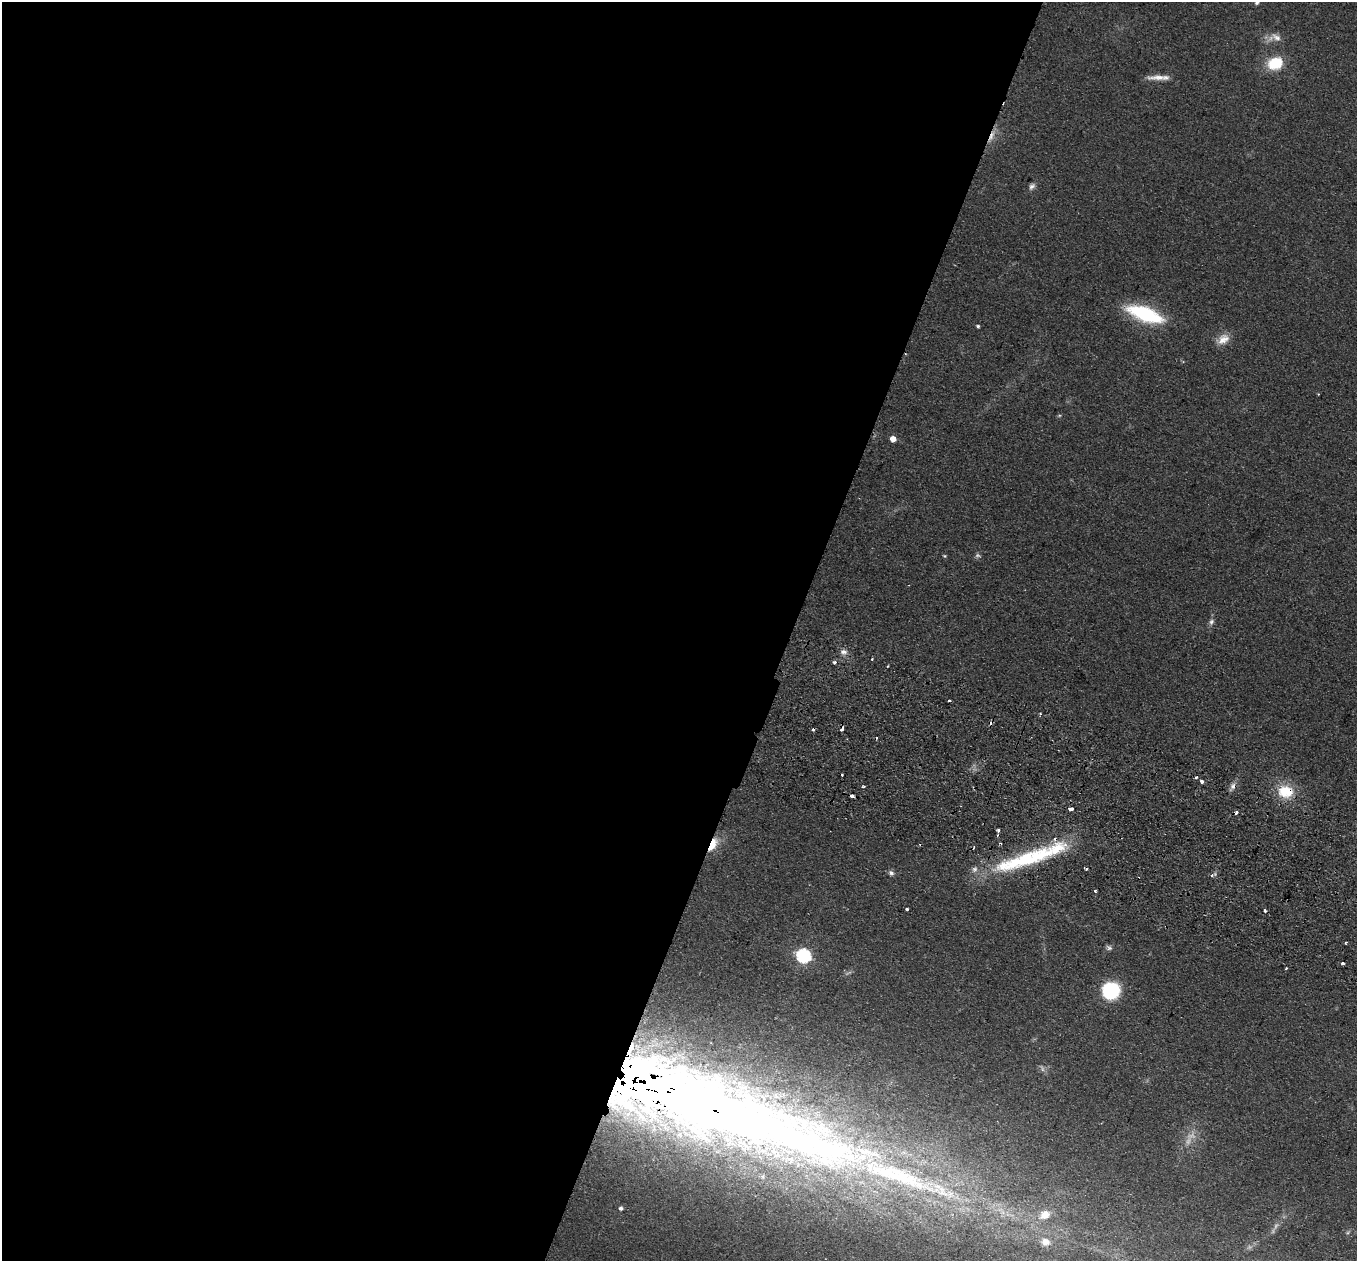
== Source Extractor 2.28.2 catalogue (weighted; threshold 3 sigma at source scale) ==
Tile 5 of 4 x 4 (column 1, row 2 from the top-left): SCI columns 23-1377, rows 2836-4094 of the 5464 x 5543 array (HDU 1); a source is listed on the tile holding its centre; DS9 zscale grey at full resolution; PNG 1359 x 1263 px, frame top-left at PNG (2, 2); no overlay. Shown black and unused: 59% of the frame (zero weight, under 2 of 3 exposures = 3% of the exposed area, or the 3 px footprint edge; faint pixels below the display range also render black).
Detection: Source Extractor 2.28.2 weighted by HDU 2 'WHT'; one run over the whole footprint, this tile lists its part. Background 0.114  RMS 0.011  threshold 0.0476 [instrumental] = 3 sigma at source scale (4.5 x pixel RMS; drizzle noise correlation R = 1.50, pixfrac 1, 0.05/0.05 arcsec/px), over >= 5 px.
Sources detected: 62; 4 too faint to see at this stretch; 1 inside a brighter object's white glare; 7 cosmic-ray / hot-pixel residue — not listed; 2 inside a brighter listed object's ellipse — not listed separately; the other 48 listed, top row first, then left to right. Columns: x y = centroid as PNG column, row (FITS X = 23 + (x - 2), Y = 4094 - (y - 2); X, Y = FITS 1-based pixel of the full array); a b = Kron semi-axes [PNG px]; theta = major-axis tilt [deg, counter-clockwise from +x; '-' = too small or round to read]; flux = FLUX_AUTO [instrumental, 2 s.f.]
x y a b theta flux
1257 3 7 5 32 2.4
1276 37 17 10 -29 9.1
1275 63 20 16 23 32
1158 77 26 6 2 11
991 136 16 5 66 7.7
1032 186 9 7 53 4
1145 314 36 14 -20 94
978 326 4 3 - 2.1
1223 339 18 11 31 12
1059 416 6 3 20 1.2
893 439 5 5 - 11
944 556 5 4 - 1.2
1211 622 9 6 52 3.6
844 652 10 7 -14 5.4
872 659 3 3 - 1.1
835 662 4 3 - 3.5
888 666 4 2 - 0.89
949 701 3 2 - 1.5
842 728 5 3 - 4.9
813 730 3 3 - 3.3
1196 777 3 3 - 2.5
1202 781 4 4 - 3
864 786 4 3 - 1.3
1233 786 10 8 58 5.3
1285 791 22 17 -5 32
852 796 4 3 - 11
1071 809 4 3 - 7.6
998 830 4 3 - 3.1
1000 843 4 2 - 1.1
713 845 17 8 62 19
1031 857 101 15 19 130
891 873 7 7 - 3.3
1212 875 8 4 21 2.9
1095 891 3 3 - 1.5
907 909 3 3 - 3.2
1265 910 3 3 - 5.1
1346 942 3 2 - 1.2
1109 948 8 6 -32 2.8
804 956 7 6 - 200
1343 964 3 3 - 4.6
1286 968 3 3 - 1.6
1110 991 13 13 - 96
1042 1068 11 4 -67 2.8
664 1091 373 59 -19 3400
621 1208 4 4 - 3.3
1045 1215 15 11 25 14
1348 1232 6 4 20 1.5
1045 1242 12 10 -22 12
Overlapping masked pixels (flux is a lower limit): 8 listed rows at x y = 991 136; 842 728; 1233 786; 1285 791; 852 796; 713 845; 1031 857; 664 1091
Isophote crosses this tile's border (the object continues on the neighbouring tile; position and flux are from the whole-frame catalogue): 2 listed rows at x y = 1257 3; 664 1091